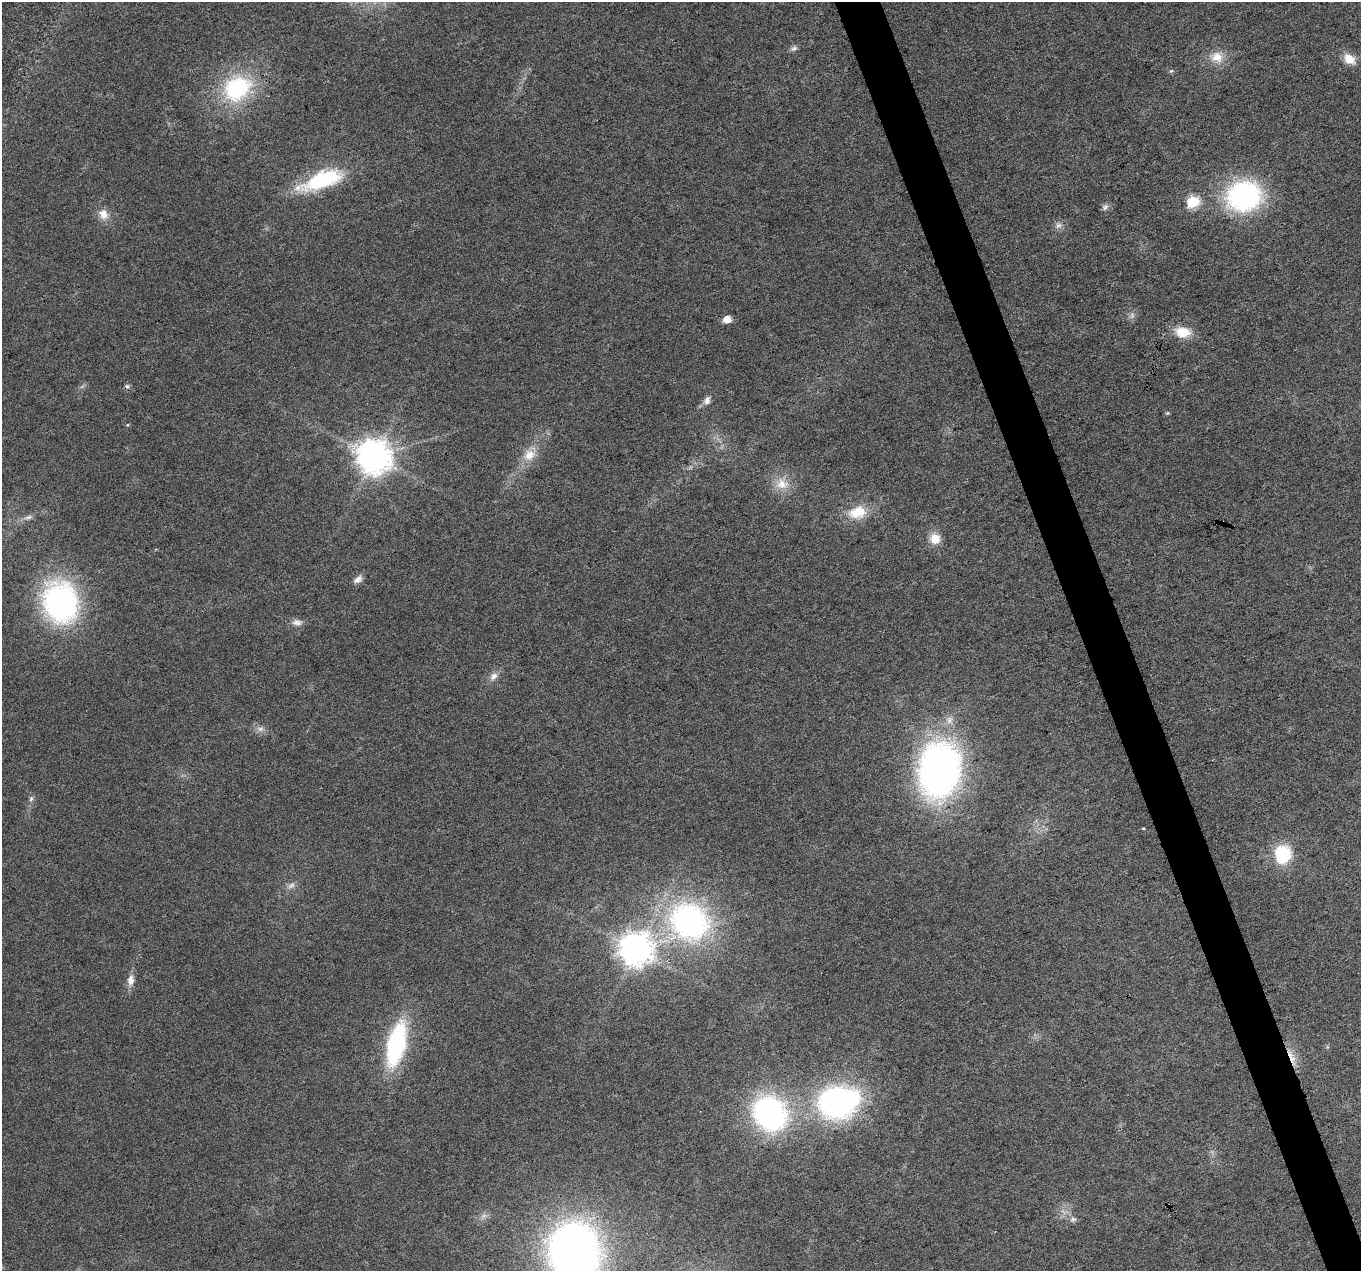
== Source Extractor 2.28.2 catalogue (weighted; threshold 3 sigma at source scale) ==
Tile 6 of 4 x 4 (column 2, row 2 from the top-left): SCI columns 1361-2719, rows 2662-3930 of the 5437 x 5268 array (HDU 1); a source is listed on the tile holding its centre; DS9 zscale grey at full resolution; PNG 1363 x 1273 px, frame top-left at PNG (2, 2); no overlay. Shown black and unused: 3% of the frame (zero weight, under 3 of 6 exposures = <1% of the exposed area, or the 3 px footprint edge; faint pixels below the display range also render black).
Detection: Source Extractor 2.28.2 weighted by HDU 2 'WHT'; one run over the whole footprint, this tile lists its part. Background 0.0284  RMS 0.0027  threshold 0.0112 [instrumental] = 3 sigma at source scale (4.09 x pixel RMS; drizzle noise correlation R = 1.36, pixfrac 0.8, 0.0396/0.0396 arcsec/px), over >= 5 px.
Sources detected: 43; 3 too faint to see at this stretch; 1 cosmic-ray / hot-pixel residue — not listed; the other 39 listed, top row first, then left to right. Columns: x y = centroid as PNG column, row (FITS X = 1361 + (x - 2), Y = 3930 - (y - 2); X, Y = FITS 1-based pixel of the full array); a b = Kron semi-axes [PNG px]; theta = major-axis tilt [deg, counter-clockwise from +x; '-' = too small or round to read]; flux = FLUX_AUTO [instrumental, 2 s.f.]
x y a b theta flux
794 48 9 7 23 0.78
1217 57 18 15 -9 4.1
1349 59 16 11 -35 3.4
1171 71 6 4 40 0.36
237 88 33 25 29 25
321 180 49 17 20 21
1244 196 31 26 11 47
1192 202 6 6 - 26
1105 207 10 5 52 0.79
103 214 16 13 -55 2.9
1059 225 10 8 23 1.2
727 319 6 5 - 3.7
1183 332 20 13 -7 5.2
707 400 11 7 74 1.3
1167 413 5 5 - 0.33
127 425 5 3 - 0.21
529 455 17 14 46 4.2
374 457 10 10 - 550
782 484 18 16 -6 4.4
857 512 24 16 16 6.8
28 517 13 6 9 1.2
935 539 14 14 - 3.4
358 579 13 8 40 1.4
60 602 36 30 -71 66
297 622 15 8 -3 1.5
493 676 12 8 46 1.7
939 770 47 34 82 120
31 799 8 5 68 0.63
1143 828 5 3 - 0.25
1282 854 14 12 88 17
689 921 40 36 -37 67
636 949 10 10 - 490
130 980 14 8 85 2.1
396 1044 38 15 76 38
1291 1057 28 6 -67 2.9
837 1102 34 25 12 79
769 1113 27 23 -46 70
1073 1219 9 7 0 0.87
574 1252 46 39 -83 170
Overlapping masked pixels (flux is a lower limit): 1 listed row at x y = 1291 1057
Isophote crosses this tile's border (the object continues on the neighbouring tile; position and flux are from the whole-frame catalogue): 1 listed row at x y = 574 1252